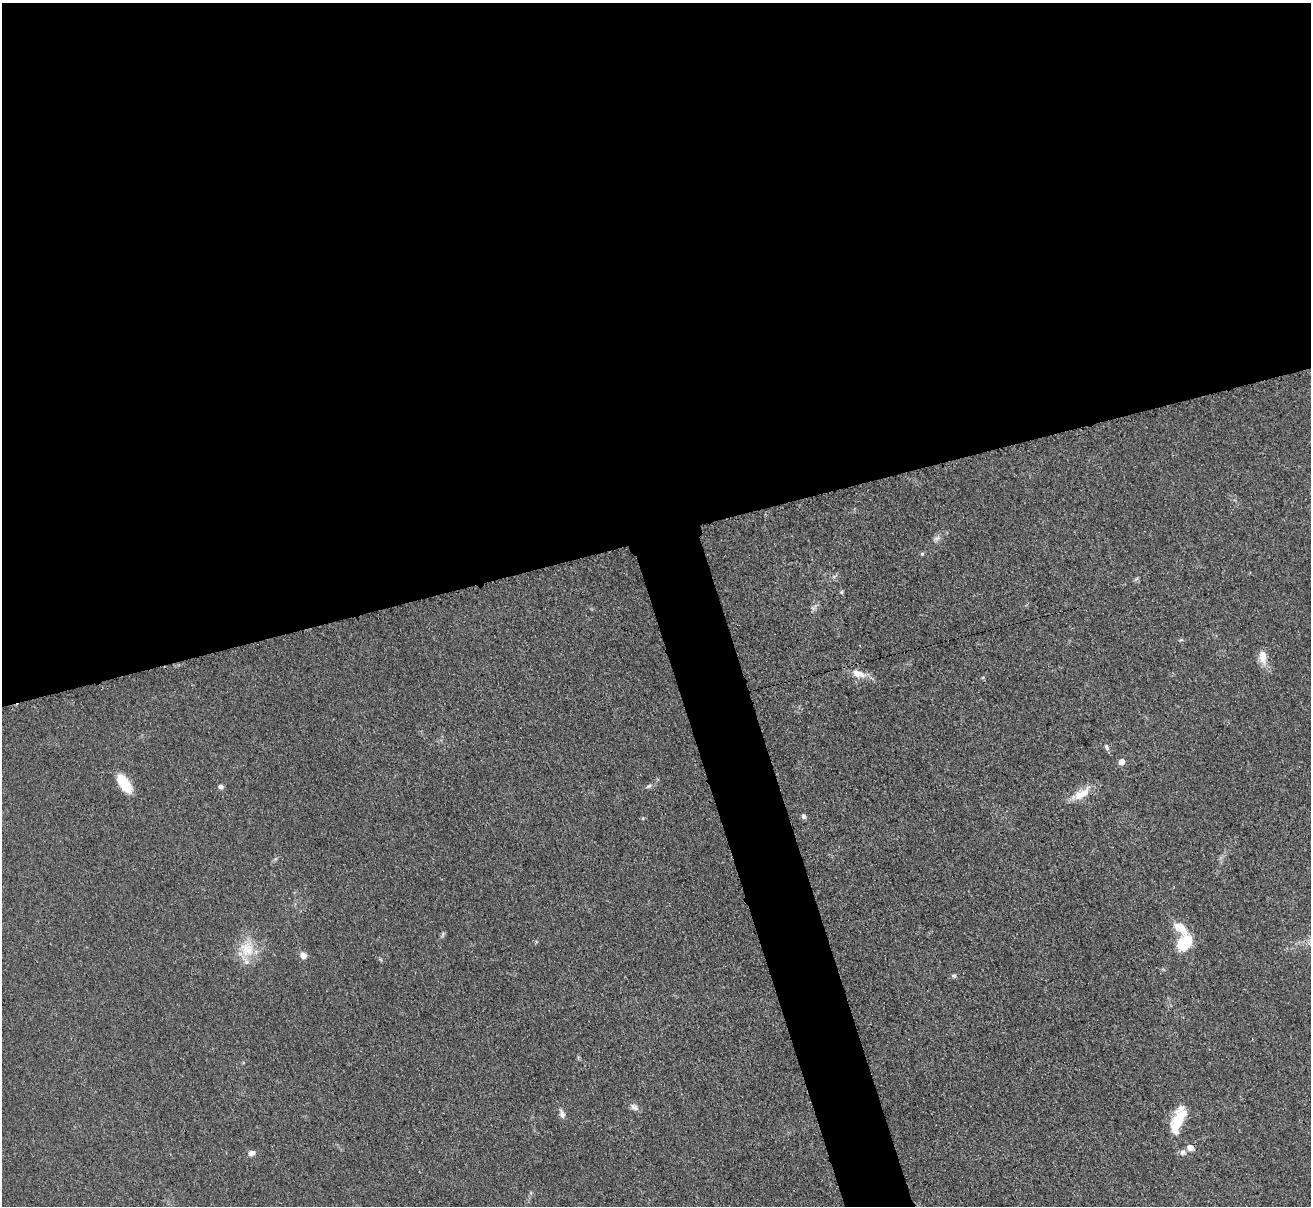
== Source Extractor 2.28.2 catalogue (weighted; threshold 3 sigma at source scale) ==
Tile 2 of 4 x 4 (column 2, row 1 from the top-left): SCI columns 1323-2631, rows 3891-5094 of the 5263 x 5247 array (HDU 1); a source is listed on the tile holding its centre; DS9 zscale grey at full resolution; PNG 1313 x 1208 px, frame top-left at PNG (2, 3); no overlay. Shown black and unused: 47% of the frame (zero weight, under 3 of 4 exposures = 2% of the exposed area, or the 3 px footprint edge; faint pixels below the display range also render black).
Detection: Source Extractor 2.28.2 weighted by HDU 2 'WHT'; one run over the whole footprint, this tile lists its part. Background 0.0543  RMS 0.0056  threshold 0.0253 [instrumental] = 3 sigma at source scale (4.5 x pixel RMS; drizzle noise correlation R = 1.50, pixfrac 1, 0.05/0.05 arcsec/px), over >= 5 px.
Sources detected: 26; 3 inside a brighter listed object's ellipse — not listed separately; the other 23 listed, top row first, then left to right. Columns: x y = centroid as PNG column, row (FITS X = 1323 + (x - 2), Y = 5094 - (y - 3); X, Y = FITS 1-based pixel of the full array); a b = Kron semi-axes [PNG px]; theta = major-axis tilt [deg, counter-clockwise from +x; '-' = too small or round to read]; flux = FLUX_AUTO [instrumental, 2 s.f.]
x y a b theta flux
937 538 10 6 14 1.9
922 554 5 5 - 0.75
842 592 6 4 71 0.65
1263 657 20 10 -84 6.2
859 674 22 10 -20 6.5
1106 747 9 5 -64 1.5
1122 762 7 6 - 3
124 783 21 10 -55 15
649 786 7 5 29 1.2
221 787 7 6 - 1.7
1082 794 26 11 34 9.3
804 816 6 5 - 1.6
642 818 5 3 - 0.58
1180 928 19 10 -36 9.2
1185 943 21 14 53 17
247 949 23 19 -61 14
303 955 8 7 - 3.3
954 976 6 5 - 1.1
634 1107 13 7 -34 2.5
562 1114 12 6 -71 2.6
1177 1123 33 11 74 18
1190 1148 9 8 - 2.9
252 1153 9 7 8 2.3